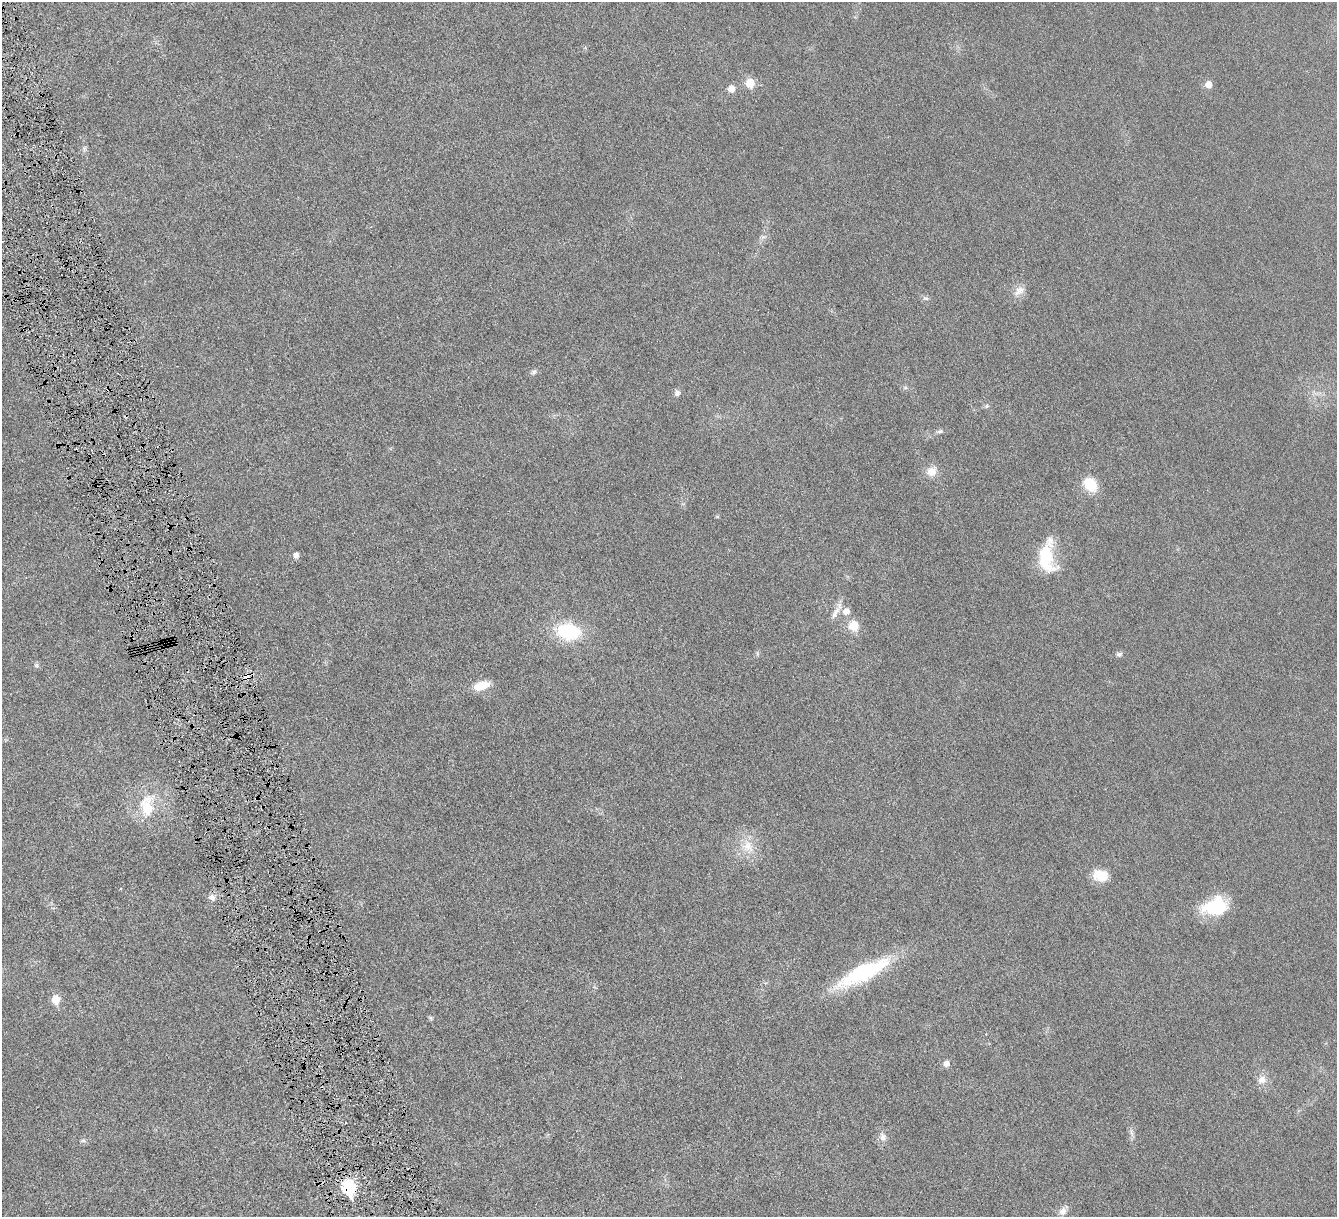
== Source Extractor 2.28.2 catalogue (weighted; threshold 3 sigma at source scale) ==
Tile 11 of 4 x 4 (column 3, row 3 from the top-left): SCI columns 2679-4013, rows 1498-2712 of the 5353 x 5300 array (HDU 1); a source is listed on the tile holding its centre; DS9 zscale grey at full resolution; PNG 1339 x 1219 px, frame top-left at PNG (2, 2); no overlay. Shown black and unused: <1% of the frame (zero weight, under 4 of 8 exposures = <1% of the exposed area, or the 3 px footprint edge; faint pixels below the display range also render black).
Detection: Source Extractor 2.28.2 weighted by HDU 2 'WHT'; one run over the whole footprint, this tile lists its part. Background 0.0252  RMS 0.0048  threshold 0.0198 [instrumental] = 3 sigma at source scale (4.09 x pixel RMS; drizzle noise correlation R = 1.36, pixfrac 0.8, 0.05/0.05 arcsec/px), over >= 5 px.
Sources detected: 41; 1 inside a brighter object's white glare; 1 cosmic-ray / hot-pixel residue — not listed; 1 inside a brighter listed object's ellipse — not listed separately; the other 38 listed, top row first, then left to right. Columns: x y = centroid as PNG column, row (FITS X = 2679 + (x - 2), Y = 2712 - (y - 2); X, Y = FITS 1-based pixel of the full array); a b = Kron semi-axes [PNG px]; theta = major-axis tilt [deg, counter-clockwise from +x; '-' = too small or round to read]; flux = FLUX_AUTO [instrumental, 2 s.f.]
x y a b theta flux
750 83 6 5 - 13
1208 84 6 6 - 4.5
731 88 6 6 - 4.5
763 237 7 4 -18 0.79
1019 291 17 11 38 3.7
926 298 8 5 -4 1
534 372 8 5 28 1
677 393 8 7 - 1.5
987 406 6 5 - 0.8
940 431 8 5 18 1
932 471 14 12 37 4.5
1090 484 13 10 -50 14
717 516 6 4 0 0.43
1045 553 40 17 -62 17
296 555 5 5 - 2.3
846 611 7 7 - 3.7
835 613 22 7 59 3.3
854 626 6 6 - 14
569 631 21 15 -8 27
1119 654 8 6 7 1.1
36 665 7 5 46 0.81
482 685 16 9 20 8.5
256 798 5 3 - 0.52
147 808 27 18 -69 14
748 846 18 16 -46 8.1
1100 875 16 12 -10 8.8
212 897 10 7 -42 1.9
1215 907 28 19 14 21
862 973 59 16 27 42
55 1000 6 5 - 12
431 1018 7 4 -71 0.63
946 1064 6 5 - 2.6
1262 1080 11 10 - 3.2
1131 1133 12 3 -75 1.2
883 1137 11 9 -69 2.5
83 1141 7 4 0 0.72
348 1188 8 6 -75 56
1063 1211 13 10 49 2.7
Overlapping masked pixels (flux is a lower limit): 2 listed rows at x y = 256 798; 348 1188